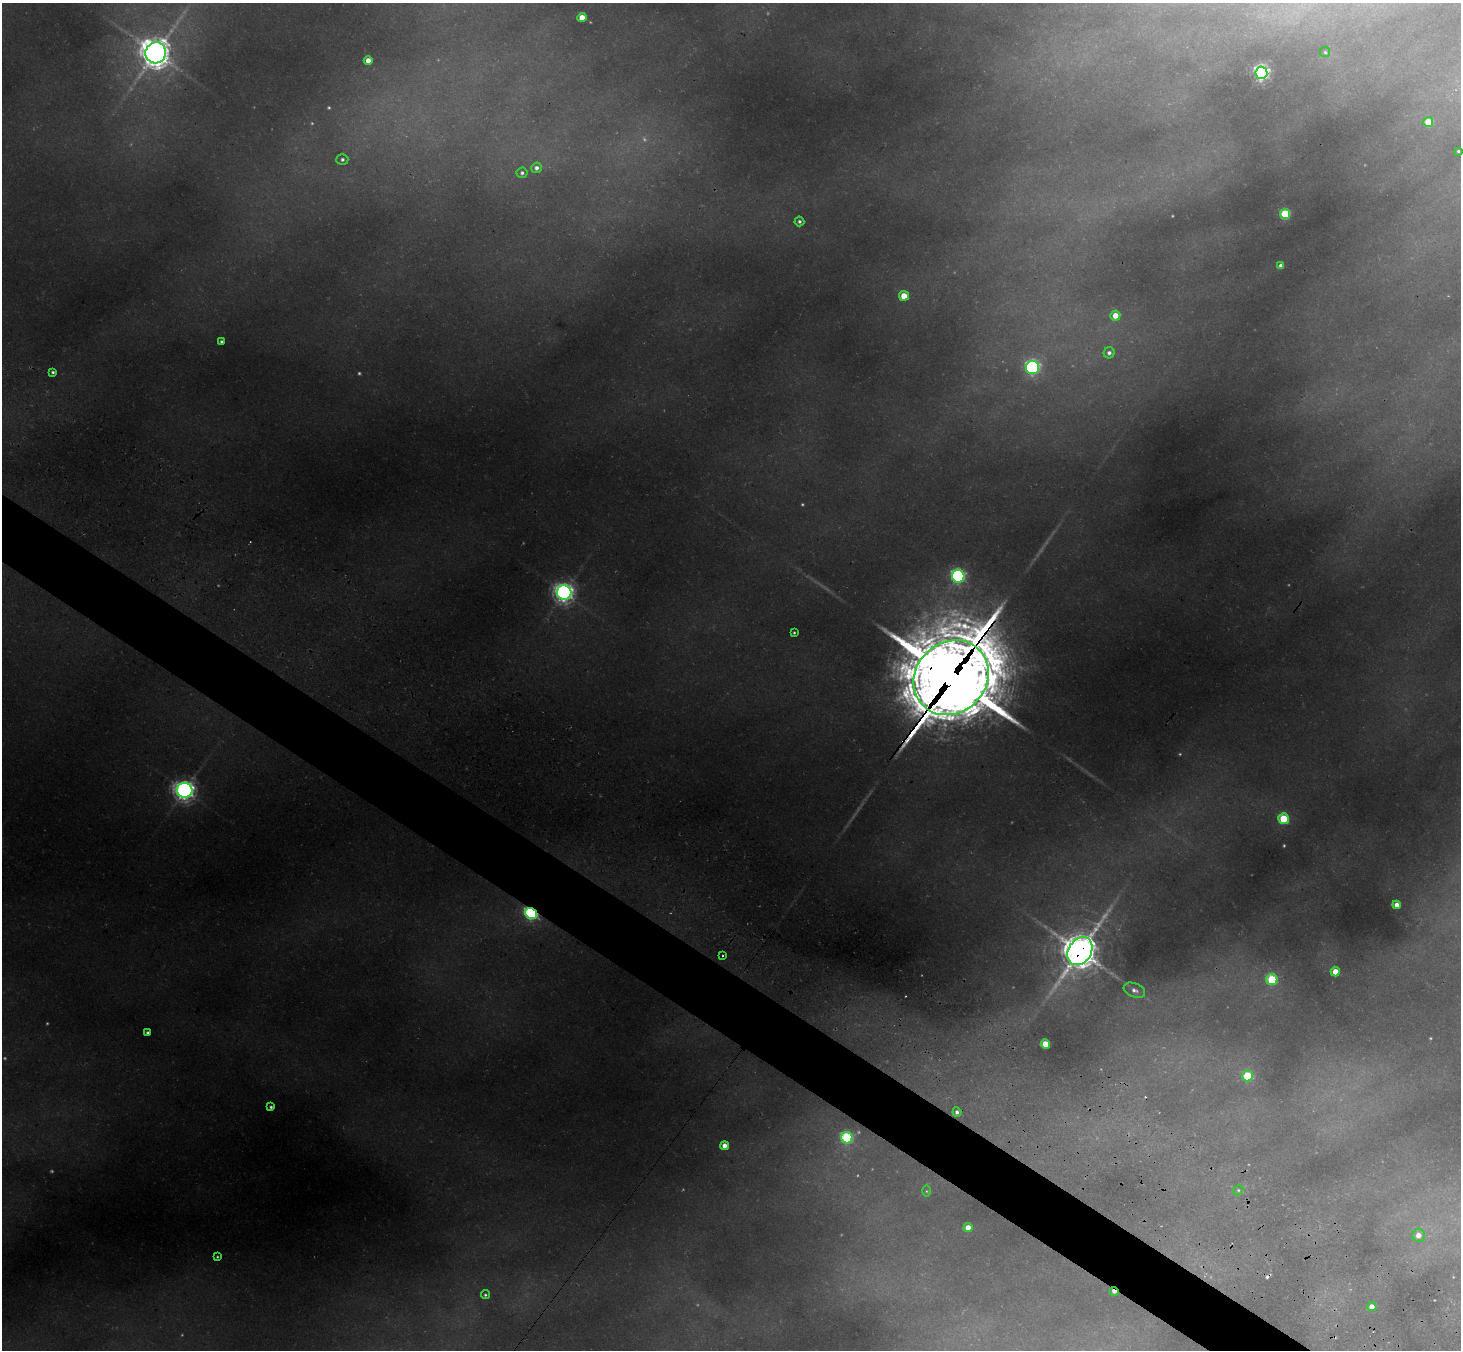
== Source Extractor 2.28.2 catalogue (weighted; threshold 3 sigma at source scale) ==
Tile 6 of 4 x 4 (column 2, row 2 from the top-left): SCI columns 1526-2984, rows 3047-4394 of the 5988 x 6014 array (HDU 1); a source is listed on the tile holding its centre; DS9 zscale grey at full resolution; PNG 1463 x 1352 px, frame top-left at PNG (2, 3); each listed source drawn as its Kron ellipse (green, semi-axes under 4 px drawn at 4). Shown black and unused: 4% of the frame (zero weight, under 3 of 4 exposures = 7% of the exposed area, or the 3 px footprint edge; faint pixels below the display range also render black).
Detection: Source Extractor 2.28.2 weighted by HDU 2 'WHT'; one run over the whole footprint, this tile lists its part. Background 0.355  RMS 0.017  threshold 0.0769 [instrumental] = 3 sigma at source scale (4.5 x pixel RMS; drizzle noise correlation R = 1.50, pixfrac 1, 0.05/0.05 arcsec/px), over >= 5 px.
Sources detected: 63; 13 too faint to see at this stretch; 1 inside a brighter object's white glare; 2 cosmic-ray / hot-pixel residue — neither listed nor drawn; the other 47 listed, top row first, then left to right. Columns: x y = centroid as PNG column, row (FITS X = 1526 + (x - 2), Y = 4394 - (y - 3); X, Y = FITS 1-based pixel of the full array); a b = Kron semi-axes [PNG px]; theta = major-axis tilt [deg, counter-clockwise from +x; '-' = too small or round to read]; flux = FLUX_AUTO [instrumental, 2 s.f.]
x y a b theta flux
582 18 4 4 - 40
1325 52 5 5 - 2.6
156 53 10 10 - 3000
368 60 4 4 - 19
1261 73 6 6 - 700
1428 122 5 5 - 55
1458 151 3 3 - 2.4
342 159 6 5 - 5.5
536 168 5 5 - 7.7
522 173 5 5 - 4.8
1285 214 5 5 - 150
799 221 5 5 - 4.6
1281 266 4 4 - 12
904 296 5 5 - 44
1115 315 5 5 - 27
221 342 4 3 - 3.7
1109 353 5 5 - 6.6
1033 367 6 6 - 460
53 372 4 4 - 4.3
958 576 6 6 - 440
564 592 7 7 - 1100
794 633 3 3 - 2.5
951 678 40 35 45 26000
185 790 8 7 - 1200
1283 819 5 5 - 120
1397 905 4 4 - 15
531 913 6 5 - 410
1080 951 15 11 57 4600
723 956 3 3 - 2.9
1335 972 5 4 - 27
1272 980 5 5 - 150
1134 990 11 7 -22 8.8
147 1033 4 3 - 4.3
1045 1044 4 4 - 53
1247 1076 5 5 - 110
271 1107 4 4 - 3.8
957 1112 5 4 - 5.5
847 1138 6 5 - 250
725 1146 4 4 - 17
1238 1190 5 4 - 3.1
926 1191 5 3 - 2
968 1228 4 4 - 24
1418 1235 6 6 - 16
217 1257 3 3 - 2.3
1114 1291 5 3 - 12
485 1295 4 4 - 3.2
1372 1307 4 4 - 14
Overlapping masked pixels (flux is a lower limit): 4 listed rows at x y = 951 678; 531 913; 1080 951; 1114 1291